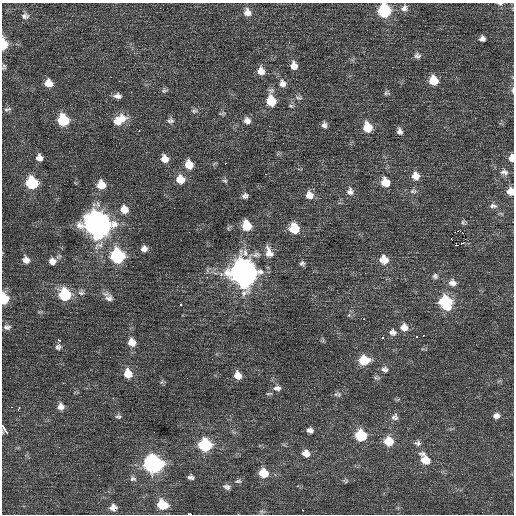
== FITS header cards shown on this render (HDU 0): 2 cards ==
NAXIS1  =                  512 / Axis length
NAXIS2  =                  512 / Axis length

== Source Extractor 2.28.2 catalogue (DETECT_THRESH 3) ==
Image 512 x 512 px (HDU 0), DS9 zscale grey, 1 PNG px = 1 image px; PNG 516 x 516 px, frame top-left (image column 1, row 512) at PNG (2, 3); no overlay
Background 0.289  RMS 0.89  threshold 2.67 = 3 sigma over >= 5 px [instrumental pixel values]
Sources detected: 129; all 129 listed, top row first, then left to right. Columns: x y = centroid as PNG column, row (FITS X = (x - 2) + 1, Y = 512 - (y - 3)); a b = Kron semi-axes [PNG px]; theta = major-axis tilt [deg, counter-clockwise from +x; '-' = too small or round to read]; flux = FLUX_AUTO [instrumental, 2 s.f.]
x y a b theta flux
500 4 7 4 0 130
404 8 10 9 - 320
384 10 9 8 - 4200
247 12 11 9 -69 480
25 16 11 9 4 290
482 38 7 6 - 230
4 44 10 5 -85 1400
417 56 9 8 - 220
294 66 9 7 -77 480
4 67 8 5 77 120
261 71 10 9 - 510
433 80 9 8 - 1200
119 81 2 2 - 31
49 83 9 8 - 600
282 83 10 9 - 400
164 90 9 6 19 140
513 90 9 3 -87 120
387 93 8 6 -13 130
117 96 9 6 -6 280
299 98 10 6 -12 200
271 100 13 8 -85 1600
291 106 8 5 -18 110
7 109 11 5 14 160
194 111 10 5 0 160
223 113 6 5 - 120
475 118 2 2 - 120
63 120 9 8 - 2800
119 120 18 10 31 1000
170 121 9 7 16 220
247 121 9 8 - 340
324 125 8 7 - 230
367 127 9 8 - 1400
139 131 3 2 - 610
399 131 8 6 -78 240
39 158 8 8 - 330
511 158 8 5 82 440
165 159 9 8 - 560
225 163 2 2 - 190
189 165 10 9 - 830
504 172 11 8 -17 300
266 174 2 2 - 44
415 176 9 9 - 560
180 179 10 9 - 870
225 181 7 6 - 110
385 182 9 8 - 940
32 183 9 8 - 3300
101 185 9 8 - 1000
350 191 11 9 -87 340
413 191 11 6 4 200
510 191 8 7 - 570
309 195 10 9 - 500
245 196 7 6 - 200
493 206 11 6 -1 220
124 209 9 9 - 650
463 222 8 5 -74 110
97 224 13 12 - 50000
247 225 9 8 - 1700
228 228 6 5 - 99
294 229 10 8 -56 1700
458 231 2 2 - 9100
299 233 2 2 - 120
451 239 3 2 - 410
461 244 3 2 - 89
458 245 2 2 - 1100
144 249 7 7 - 320
269 252 16 9 -73 580
118 256 9 8 - 6400
26 260 9 8 - 360
384 260 9 9 - 850
52 261 10 9 - 410
302 263 7 6 - 160
244 272 13 12 - 65000
365 273 3 2 - 66
435 276 8 7 - 180
207 277 2 2 - 34
452 283 11 9 -14 370
81 292 9 8 - 240
65 294 10 9 - 3300
4 298 10 6 -84 1600
109 298 12 10 -24 360
446 302 10 9 - 4300
181 304 3 2 - 86
363 319 3 2 - 180
7 327 10 7 -4 220
404 327 9 9 - 470
393 332 10 8 -16 290
417 337 3 3 - 560
383 338 3 3 - 620
59 340 3 3 - 300
132 342 10 9 - 580
58 347 8 6 28 180
364 360 10 8 -2 1500
385 369 9 7 -9 220
128 374 10 9 - 920
238 375 9 8 - 550
187 378 3 2 - 43
377 378 9 4 -1 110
63 383 2 2 - 35
277 388 10 7 2 280
269 394 10 3 1 85
339 394 8 6 -44 150
113 398 2 2 - 250
12 407 2 2 - 110
61 407 8 8 - 360
18 409 4 3 - 260
395 414 3 3 - 96
118 416 8 6 -7 150
496 416 9 7 7 320
394 418 10 7 -8 230
4 428 10 3 -62 1500
310 430 7 5 -12 250
361 435 9 8 - 2700
389 441 9 8 - 1300
417 443 9 7 -18 180
205 445 9 8 - 4300
306 453 9 8 - 550
425 459 14 9 -55 1000
153 464 10 9 - 15000
421 472 2 2 - 37
264 473 9 8 - 1200
191 477 6 4 -1 190
133 479 9 7 -23 190
238 481 9 5 7 130
346 481 6 5 - 93
227 487 8 6 -19 190
162 504 10 8 -22 1500
113 507 8 7 - 370
302 510 3 2 - 120
190 514 4 2 - 1800
At the frame edge (FLAGS 8, measured only in part): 10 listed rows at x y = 500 4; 384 10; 4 44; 4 67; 513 90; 511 158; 510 191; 4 298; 4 428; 190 514